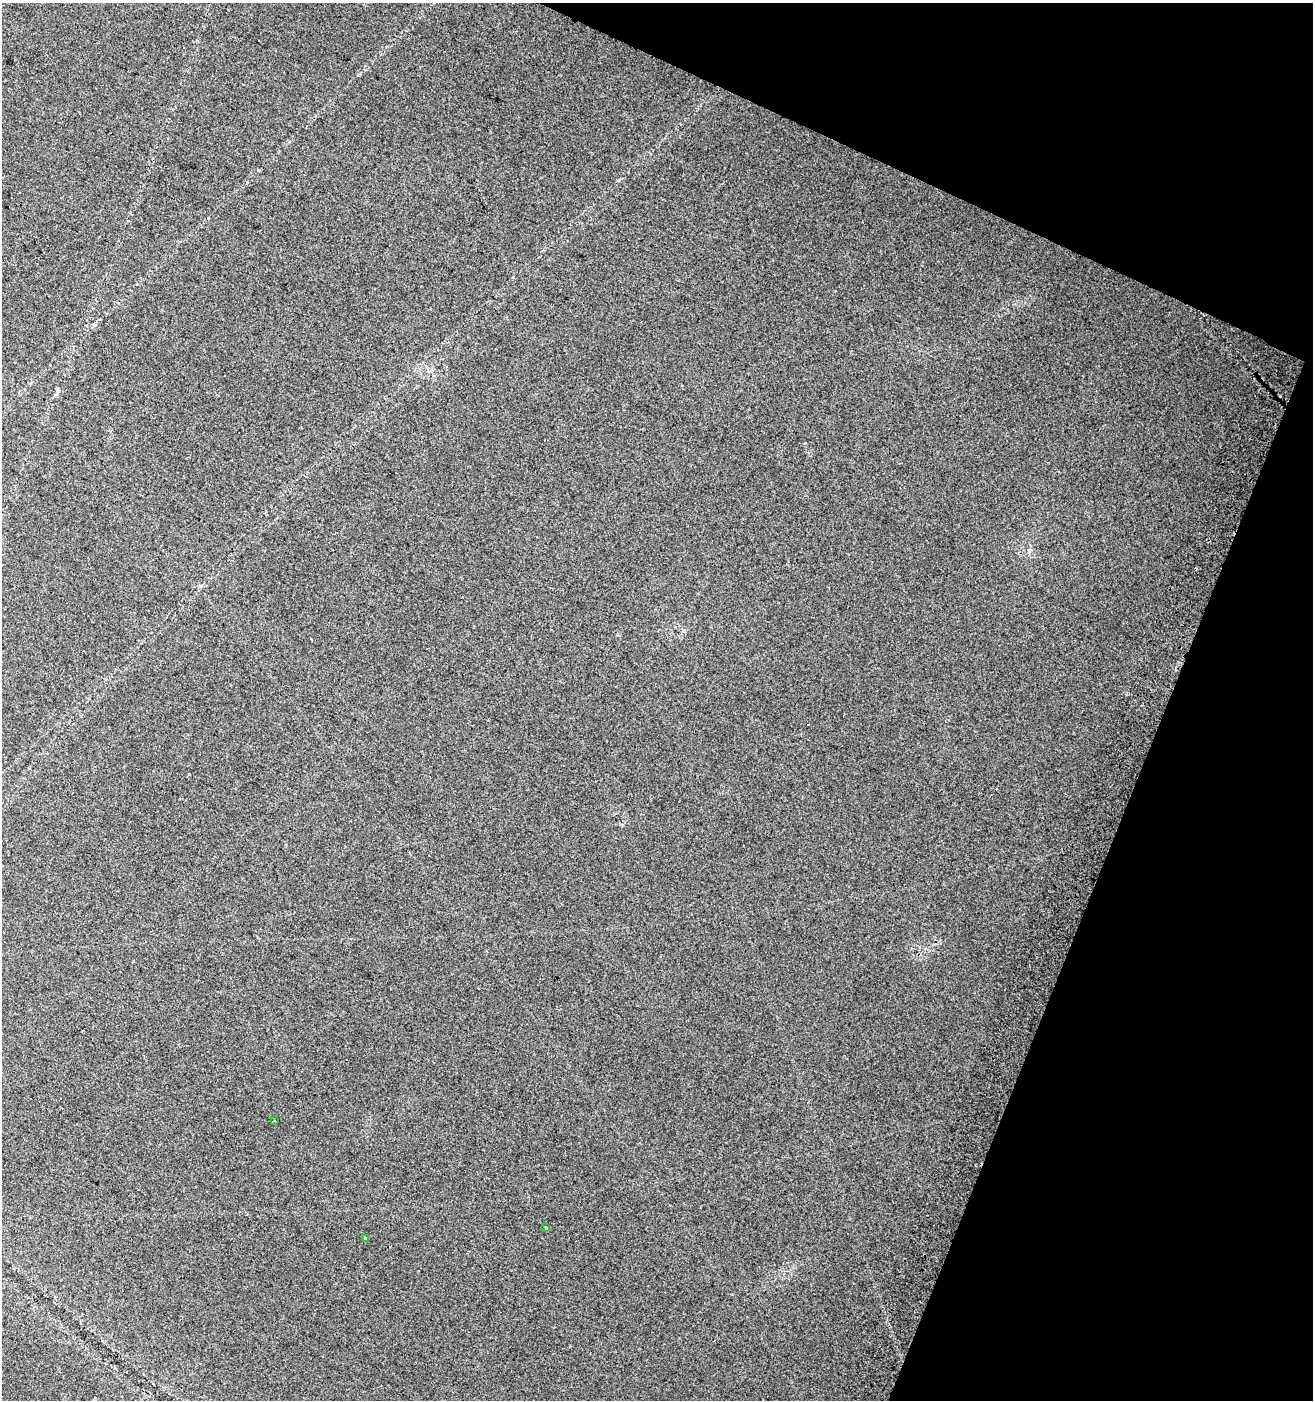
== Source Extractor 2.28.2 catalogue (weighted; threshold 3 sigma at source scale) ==
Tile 8 of 4 x 4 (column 4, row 2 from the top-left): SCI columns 4247-5557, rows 2816-4213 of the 5803 x 5637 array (HDU 1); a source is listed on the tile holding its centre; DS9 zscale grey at full resolution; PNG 1315 x 1402 px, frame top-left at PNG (2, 3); each listed source drawn as its Kron ellipse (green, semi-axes under 4 px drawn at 4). Shown black and unused: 20% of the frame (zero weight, under 2 of 3 exposures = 3% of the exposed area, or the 3 px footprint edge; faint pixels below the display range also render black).
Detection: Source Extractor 2.28.2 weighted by HDU 2 'WHT'; one run over the whole footprint, this tile lists its part. Background 0.0584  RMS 0.012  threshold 0.056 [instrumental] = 3 sigma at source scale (4.5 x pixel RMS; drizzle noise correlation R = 1.50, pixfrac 1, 0.0396/0.0396 arcsec/px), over >= 5 px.
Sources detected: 4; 1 cosmic-ray / hot-pixel residue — neither listed nor drawn; the other 3 listed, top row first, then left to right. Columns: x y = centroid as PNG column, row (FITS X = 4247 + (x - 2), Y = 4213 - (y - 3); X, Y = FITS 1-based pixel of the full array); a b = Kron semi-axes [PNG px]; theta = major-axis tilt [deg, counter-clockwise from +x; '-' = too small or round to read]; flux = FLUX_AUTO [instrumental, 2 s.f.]
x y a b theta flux
275 1121 3 3 - 2.9
546 1228 3 3 - 3.3
366 1238 3 3 - 3